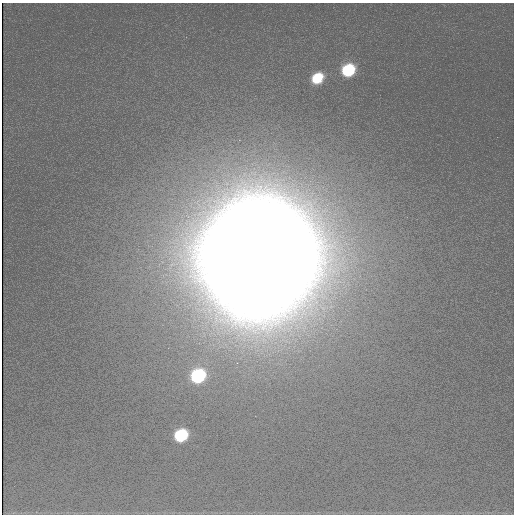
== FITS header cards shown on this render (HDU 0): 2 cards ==
NAXIS1  =                  512
NAXIS2  =                  512

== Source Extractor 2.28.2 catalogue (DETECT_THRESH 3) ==
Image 512 x 512 px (HDU 0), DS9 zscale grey, 1 PNG px = 1 image px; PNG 516 x 516 px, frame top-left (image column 1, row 512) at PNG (2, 3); no overlay
Background 237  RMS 1.1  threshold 3.4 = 3 sigma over >= 5 px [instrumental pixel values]
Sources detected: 5; all 5 listed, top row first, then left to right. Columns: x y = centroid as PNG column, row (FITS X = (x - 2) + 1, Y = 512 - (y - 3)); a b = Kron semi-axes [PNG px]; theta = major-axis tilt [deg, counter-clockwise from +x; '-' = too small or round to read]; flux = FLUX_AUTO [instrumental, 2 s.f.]
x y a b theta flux
348 70 10 9 - 5.8e+03
317 78 11 9 39 2.9e+03
259 258 56 52 66 9.2e+06
198 376 10 9 - 8.7e+03
181 435 10 8 34 5.8e+03